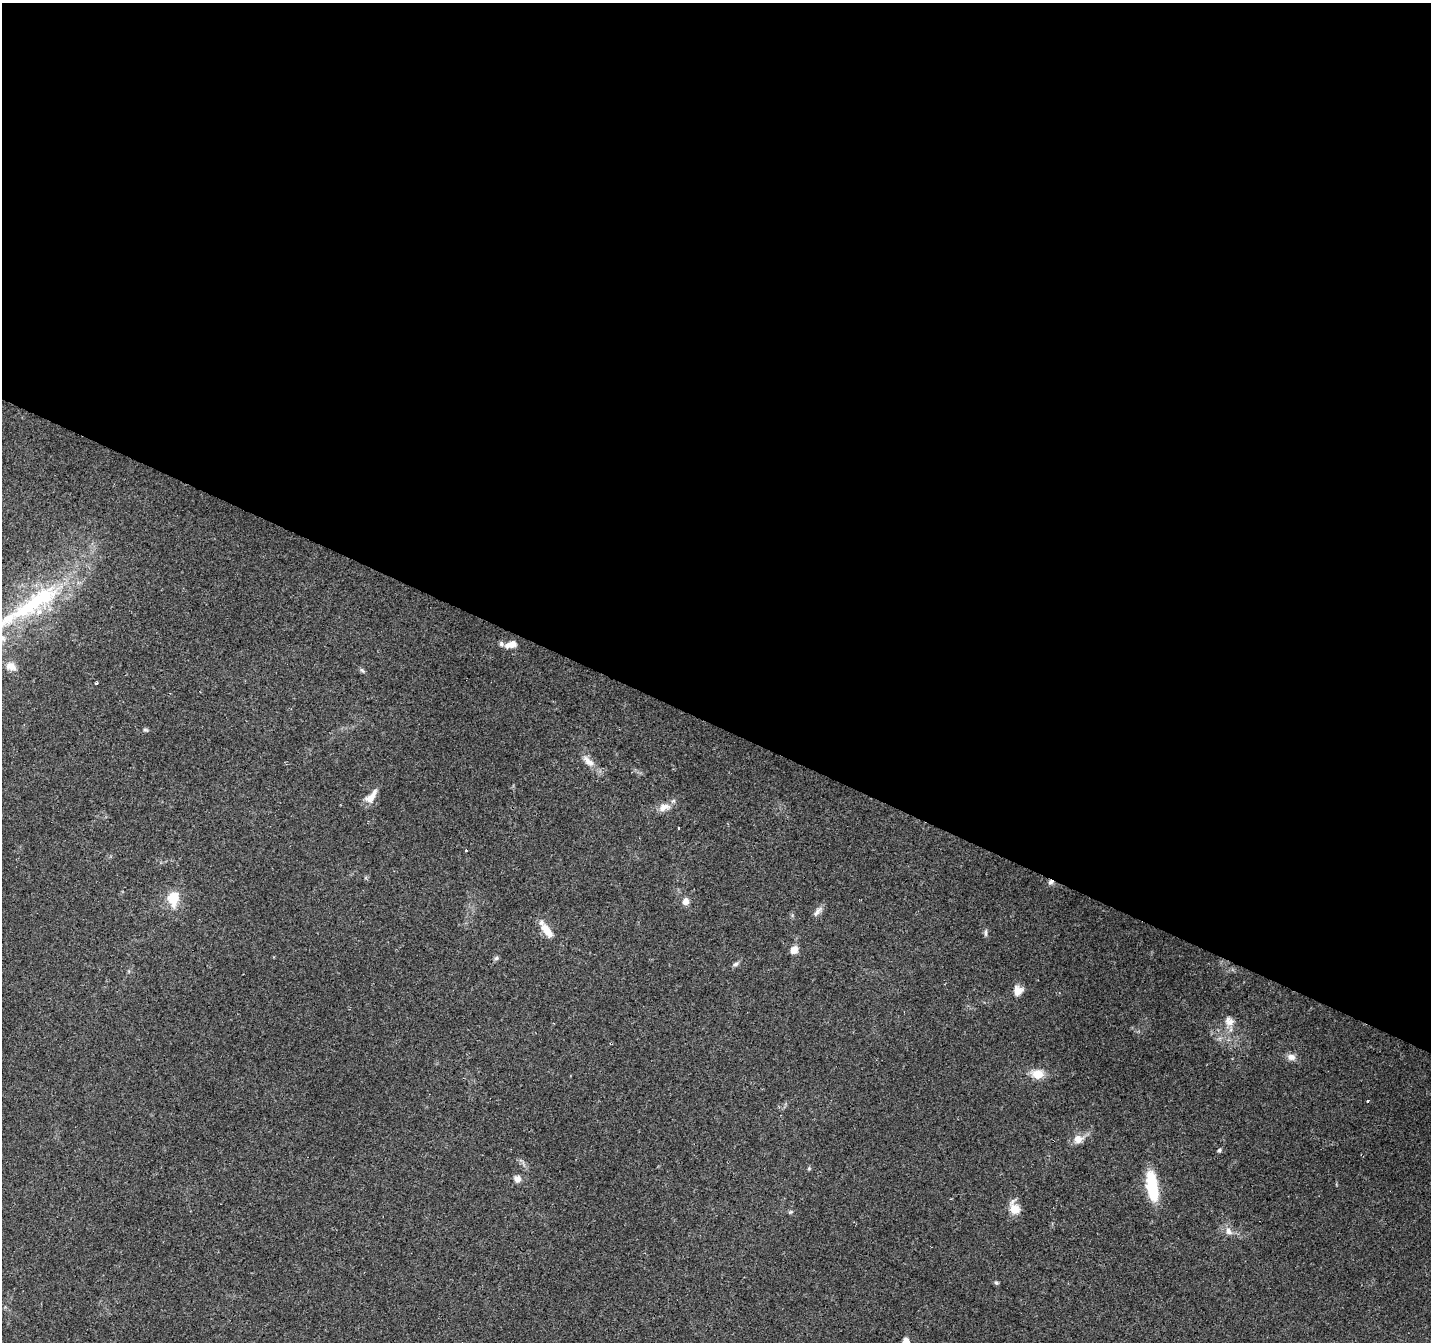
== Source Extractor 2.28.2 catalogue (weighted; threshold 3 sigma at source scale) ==
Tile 3 of 4 x 4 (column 3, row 1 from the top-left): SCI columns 2859-4287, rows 4221-5560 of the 5721 x 5825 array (HDU 1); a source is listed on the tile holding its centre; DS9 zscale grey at full resolution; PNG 1433 x 1344 px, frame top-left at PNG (2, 3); no overlay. Shown black and unused: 54% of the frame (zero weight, under 2 of 3 exposures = <1% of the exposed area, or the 3 px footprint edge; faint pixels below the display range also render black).
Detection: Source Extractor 2.28.2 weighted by HDU 2 'WHT'; one run over the whole footprint, this tile lists its part. Background 0.132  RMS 0.008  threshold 0.0361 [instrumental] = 3 sigma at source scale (4.5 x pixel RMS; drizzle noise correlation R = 1.50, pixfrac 1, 0.0396/0.0396 arcsec/px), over >= 5 px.
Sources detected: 40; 2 cosmic-ray / hot-pixel residue — not listed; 3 inside a brighter listed object's ellipse — not listed separately; the other 35 listed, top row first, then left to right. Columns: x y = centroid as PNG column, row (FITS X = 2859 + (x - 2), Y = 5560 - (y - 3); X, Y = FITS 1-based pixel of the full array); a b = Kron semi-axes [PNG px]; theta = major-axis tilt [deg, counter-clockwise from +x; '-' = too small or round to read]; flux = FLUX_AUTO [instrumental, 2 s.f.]
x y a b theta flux
35 602 110 22 34 110
501 644 7 6 - 1.8
513 644 10 9 - 4.6
11 666 13 9 -23 6.5
362 670 7 5 -43 1.5
96 683 3 3 - 4.7
145 730 8 3 -13 1.2
588 761 20 9 -47 7.6
371 797 20 8 51 8.4
664 807 16 10 23 7.1
466 850 3 3 - 2.2
1051 882 8 6 29 2.5
173 898 19 14 85 16
685 901 9 8 - 4.5
817 912 16 6 54 3.8
547 930 24 9 -52 10
986 933 11 4 87 1.6
794 950 10 9 - 5.4
496 958 6 5 - 1.6
735 964 8 5 27 1.9
1018 990 12 11 - 6.4
1229 1021 13 11 -51 6
1291 1057 10 8 -4 4.5
1037 1074 14 10 -7 11
1368 1101 3 3 - 3.6
1078 1139 13 12 - 6.8
1219 1150 6 4 45 1.3
809 1168 6 4 72 0.92
517 1179 8 8 - 4.3
1152 1186 35 12 -81 33
1014 1208 16 12 -70 9.6
790 1212 6 4 44 1.1
1228 1231 13 8 -66 4.7
996 1283 6 5 - 1.2
906 1341 6 6 - 6.6
Overlapping masked pixels (flux is a lower limit): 1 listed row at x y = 1051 882
Isophote crosses this tile's border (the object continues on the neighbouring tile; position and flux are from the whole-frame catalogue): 2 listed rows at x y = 35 602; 906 1341